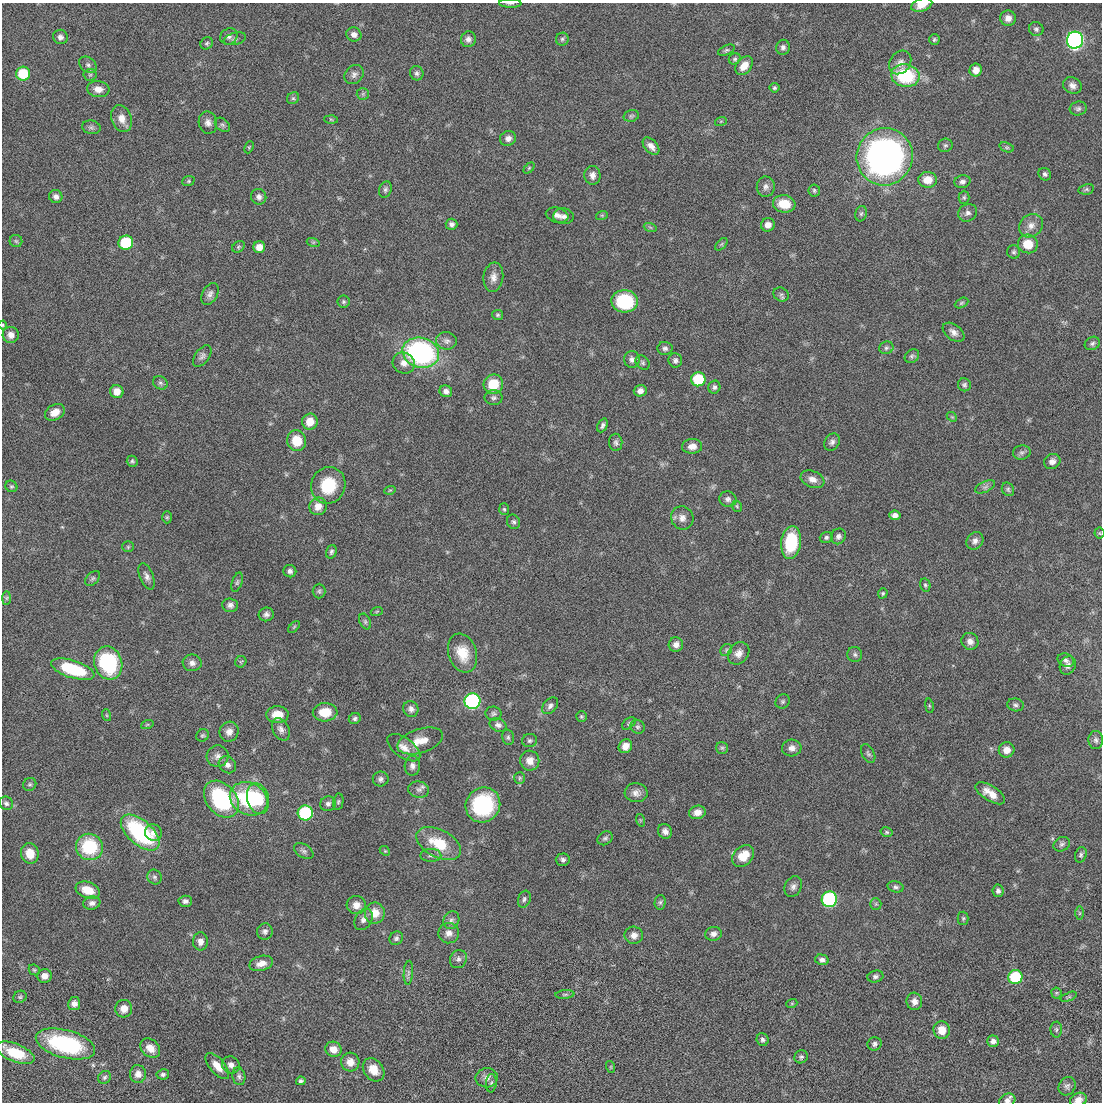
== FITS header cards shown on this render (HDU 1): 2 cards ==
NAXIS1  =                 1100 / length of data axis 1
NAXIS2  =                 1100 / length of data axis 2

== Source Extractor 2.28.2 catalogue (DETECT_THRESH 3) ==
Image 1100 x 1100 px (HDU 1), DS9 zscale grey, 1 PNG px = 1 image px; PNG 1104 x 1104 px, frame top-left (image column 1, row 1100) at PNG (2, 3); each listed source drawn as its Kron ellipse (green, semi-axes under 4 px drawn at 4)
Background -0.0639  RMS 2.9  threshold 8.81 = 3 sigma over >= 5 px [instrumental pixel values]
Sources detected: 290; all 290 listed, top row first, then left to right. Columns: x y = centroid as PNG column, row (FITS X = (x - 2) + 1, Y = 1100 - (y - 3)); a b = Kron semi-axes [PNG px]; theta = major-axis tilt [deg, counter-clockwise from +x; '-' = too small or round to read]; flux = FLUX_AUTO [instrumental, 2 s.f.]
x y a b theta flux
510 3 11 3 -1 390
922 5 11 6 18 2100
1008 18 8 7 - 1300
1036 29 7 7 - 500
354 35 7 7 - 1000
229 36 9 8 - 810
60 37 7 7 - 790
235 39 11 6 14 630
468 39 8 7 - 800
562 39 6 6 - 420
934 39 5 5 - 340
1075 40 8 8 - 67000
207 43 7 5 45 360
783 47 7 7 - 640
726 50 9 4 24 420
735 59 6 5 - 380
900 62 12 10 53 1200
88 65 10 7 -38 710
744 66 10 7 50 2100
976 70 6 6 - 1400
417 73 7 6 - 520
23 74 7 7 - 7300
354 74 10 8 45 830
90 75 6 6 - 400
905 76 14 11 -11 13000
1072 85 10 8 -27 980
774 88 5 5 - 340
98 89 11 8 -6 1400
363 94 6 6 - 380
293 98 6 5 - 400
1078 108 8 7 - 570
631 116 8 5 15 390
122 119 14 10 -70 1900
331 119 6 4 -2 290
721 121 6 4 19 210
208 123 11 9 -76 1100
222 125 8 6 -39 490
91 127 9 6 -11 570
508 138 8 7 - 970
945 145 7 6 - 420
651 146 10 6 -47 1200
249 147 6 4 66 240
1007 147 7 4 -19 340
885 157 29 28 - 94000
529 168 6 4 45 250
1045 174 7 6 - 520
592 175 9 8 - 1100
927 180 9 8 - 2600
188 181 6 5 - 270
962 182 8 6 15 680
766 187 10 9 - 900
385 189 8 6 70 520
1086 189 8 5 10 410
814 190 6 5 - 350
56 197 7 6 - 850
259 197 8 7 - 820
964 197 6 5 - 330
784 204 11 8 -9 4200
968 213 10 8 32 820
861 214 8 5 73 410
557 215 11 7 -15 1100
602 215 6 4 18 250
563 216 10 8 -3 920
452 224 6 5 - 690
768 225 7 6 - 1400
1031 226 13 11 41 1700
650 227 6 4 -19 330
16 241 6 6 - 380
313 242 6 4 -18 290
126 243 7 7 - 11000
721 244 7 4 46 360
1028 244 10 9 - 3700
238 247 7 5 37 350
259 247 6 6 - 1800
1014 252 7 6 - 430
493 277 15 10 83 1500
210 294 12 7 62 900
781 294 8 7 - 530
625 301 13 11 -4 12000
344 302 6 6 - 370
961 303 7 4 27 330
497 315 5 5 - 340
3 325 4 4 - 200
953 332 12 7 -37 1100
11 335 8 8 - 1200
446 341 10 8 -9 990
1092 343 8 6 30 510
665 348 7 6 - 580
886 348 7 6 - 490
421 353 18 15 -15 41000
202 356 12 7 53 750
912 356 8 6 36 450
632 359 8 7 - 810
675 360 7 6 - 610
404 363 11 10 - 1500
643 363 8 6 -47 460
698 379 7 7 - 9400
160 383 7 6 - 450
493 384 10 9 - 5000
964 385 6 6 - 440
714 387 6 6 - 500
446 391 6 5 - 900
640 391 6 6 - 1100
117 392 7 6 - 2000
493 398 9 7 -1 650
55 412 10 7 30 1700
952 417 6 4 -42 240
310 422 8 7 - 2400
602 425 7 4 65 520
297 441 10 9 - 4300
616 442 9 6 -87 580
832 442 9 7 59 730
692 446 10 7 3 1400
1022 452 9 7 11 590
132 461 5 5 - 370
1052 461 8 7 - 900
812 479 12 8 -22 1500
328 485 18 17 - 7100
11 486 6 5 - 330
985 487 10 5 25 650
1008 489 7 6 - 400
390 490 6 3 18 200
728 499 9 7 -12 740
318 506 9 8 - 1800
737 506 6 4 -48 270
504 509 6 5 - 300
895 515 5 5 - 920
167 517 6 5 - 300
682 518 12 11 - 1400
514 522 7 6 - 490
1099 533 5 5 - 270
838 536 8 7 - 750
826 537 6 5 - 450
975 541 9 8 - 950
791 542 16 10 83 10000
128 547 5 5 - 290
331 552 7 5 71 470
290 571 6 6 - 720
147 576 14 6 -68 920
93 578 9 5 45 450
237 582 10 5 72 430
925 585 6 5 - 360
319 591 7 6 - 430
883 593 5 4 - 280
7 598 7 4 89 360
230 605 8 7 - 750
377 611 6 4 19 260
266 614 7 7 - 690
365 622 8 5 -64 450
294 627 7 4 46 280
970 641 9 8 - 1100
676 645 7 7 - 1100
726 650 6 5 - 370
462 653 20 14 -72 4300
739 653 12 10 49 1400
855 654 7 7 - 490
1066 660 8 6 -24 610
241 662 6 5 - 290
108 663 17 14 -72 17000
192 663 9 8 - 980
1068 665 9 8 - 920
73 669 22 8 -18 12000
472 701 8 8 - 39000
783 701 7 6 - 440
1015 705 8 6 -13 530
550 706 9 6 47 710
929 706 7 3 -81 230
411 709 8 7 - 780
325 712 12 9 2 3600
493 714 8 7 - 480
106 715 6 4 -70 250
277 715 11 8 1 2700
581 716 5 5 - 300
355 719 6 5 - 460
629 723 8 5 42 330
147 725 6 4 19 270
498 725 9 6 -25 720
638 727 7 6 - 490
281 729 12 8 -63 910
229 732 10 9 - 1200
203 735 7 6 - 360
508 737 8 6 -75 450
1096 740 9 7 -86 650
420 741 23 12 17 3300
530 741 7 6 - 460
625 746 7 6 - 1500
404 748 19 9 -36 1900
722 748 6 6 - 390
792 748 10 8 5 1100
1007 750 8 7 - 1600
868 753 10 6 -62 520
218 756 11 10 - 1100
530 761 10 9 - 1700
227 765 9 8 - 910
412 766 10 7 85 850
520 778 6 5 - 320
381 779 8 7 - 650
30 784 7 6 - 360
419 789 10 8 -10 920
636 793 11 9 -3 1300
990 793 17 7 -32 2500
221 799 21 15 -49 19000
249 799 19 16 -27 15000
258 799 16 10 -75 5900
338 802 8 5 79 380
6 803 7 6 - 540
328 804 8 7 - 640
483 805 18 17 - 16000
697 812 8 6 13 1400
305 813 7 7 - 17000
640 820 6 4 -71 240
665 831 8 6 -53 920
886 832 6 4 -15 320
140 833 23 12 -41 22000
153 833 8 8 - 1100
605 838 8 6 38 480
439 844 24 13 -27 6400
1062 844 8 7 - 600
89 847 13 13 - 11000
304 851 11 6 -33 610
385 851 5 4 - 240
30 853 10 8 -79 3100
431 855 10 6 1 650
1081 855 8 5 72 470
743 856 12 9 44 3500
563 860 7 6 - 580
154 877 8 7 - 510
793 887 11 8 63 890
896 887 8 5 -16 500
88 890 12 8 -19 3300
998 891 6 5 - 600
524 899 8 6 70 540
829 899 8 7 - 32000
185 901 7 5 2 640
660 902 7 5 87 390
92 903 8 6 11 820
876 904 6 5 - 360
356 905 9 9 - 1600
375 913 10 10 - 2800
1080 913 7 4 89 300
963 918 6 5 - 340
363 919 11 8 60 1000
451 920 9 7 62 740
265 931 8 7 - 690
449 933 10 10 - 1400
713 934 8 7 - 890
634 935 9 8 - 1200
396 938 7 6 - 510
200 941 9 7 89 1200
458 959 9 8 - 760
822 960 7 5 -13 660
261 963 12 7 15 1500
34 970 6 5 - 310
408 973 12 4 85 630
44 976 7 6 - 1500
875 977 8 6 16 580
1015 977 7 7 - 12000
1056 993 5 5 - 290
565 994 9 4 5 370
20 997 7 5 34 330
1069 997 8 4 21 350
914 1001 9 8 - 1100
792 1003 5 3 - 190
74 1004 6 6 - 960
124 1009 9 8 - 1800
942 1030 8 8 - 2700
1056 1030 8 6 -89 400
763 1040 6 6 - 480
993 1041 6 6 - 890
65 1044 30 14 -15 21000
874 1044 7 6 - 580
150 1048 11 8 -42 1900
333 1049 8 7 - 1800
15 1053 20 9 -22 6300
801 1057 7 6 - 450
350 1062 9 9 - 1900
231 1065 9 8 - 970
217 1066 16 7 -49 2200
611 1067 6 4 -72 230
374 1070 12 9 -52 2800
138 1074 9 8 - 1400
163 1074 6 5 - 490
239 1076 9 6 -80 640
104 1077 7 6 - 450
487 1078 11 9 7 1200
301 1081 4 4 - 410
491 1083 9 5 85 490
1067 1086 9 8 - 650
1078 1100 9 6 26 1200
1007 1101 8 6 28 890
At the frame edge (FLAGS 8, measured only in part): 5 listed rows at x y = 510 3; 922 5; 3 325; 1078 1100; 1007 1101